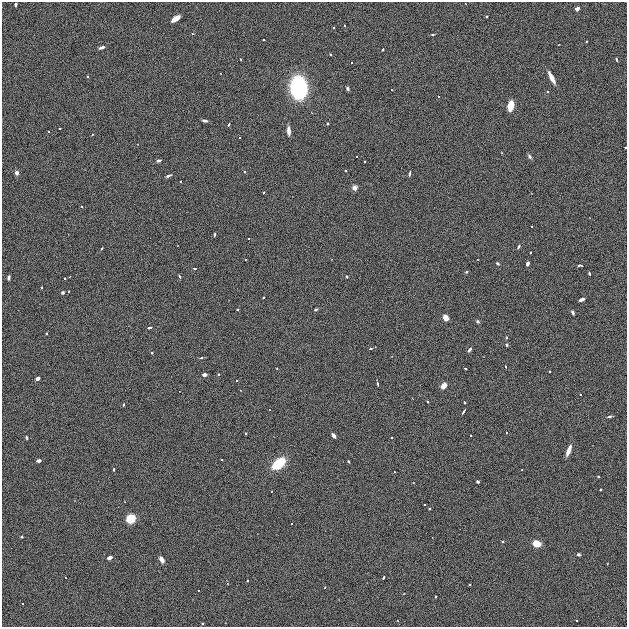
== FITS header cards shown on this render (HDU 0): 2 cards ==
NAXIS1  =                  625
NAXIS2  =                  625

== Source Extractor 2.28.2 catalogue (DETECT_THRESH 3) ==
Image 625 x 625 px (HDU 0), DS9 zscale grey, 1 PNG px = 1 image px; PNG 629 x 629 px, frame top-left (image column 1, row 625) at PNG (2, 2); no overlay
Background 6.97e-05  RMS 0.0055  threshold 0.0166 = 3 sigma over >= 5 px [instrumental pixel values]
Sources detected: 89; all 89 listed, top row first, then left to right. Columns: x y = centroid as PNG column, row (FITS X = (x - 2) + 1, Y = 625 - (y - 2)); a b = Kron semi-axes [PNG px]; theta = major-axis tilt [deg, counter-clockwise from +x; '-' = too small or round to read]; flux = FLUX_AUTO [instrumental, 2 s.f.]
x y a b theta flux
16 4 3 3 - 2
577 9 4 3 - 1.6
486 16 3 3 - 0.65
175 18 6 3 36 11
344 26 3 2 - 0.4
433 35 4 3 - 0.47
102 47 4 3 - 2.2
383 50 3 3 - 1.1
330 54 3 3 - 0.55
616 60 3 3 - 1.4
551 77 8 3 -62 6.1
298 87 12 8 -84 110
347 89 3 3 - 0.86
511 106 6 4 80 13
205 121 4 3 - 0.96
327 123 3 3 - 0.41
229 125 3 3 - 0.78
60 128 3 2 - 0.39
289 131 6 3 -86 3.3
625 147 2 2 - 0.32
529 157 5 4 - 1
158 161 4 3 - 1.6
345 171 3 2 - 0.31
245 172 4 3 - 0.35
17 173 4 3 - 2.2
409 173 4 3 - 0.86
168 176 4 3 - 1.3
355 187 5 4 - 1.9
264 192 3 2 - 0.27
532 226 3 3 - 0.43
214 234 3 3 - 0.98
519 247 4 3 - 0.73
102 248 3 3 - 0.47
498 263 4 3 - 0.62
528 264 4 3 - 1.7
579 265 4 3 - 0.65
195 269 3 3 - 0.69
466 272 4 4 - 0.44
589 274 3 3 - 1.1
179 276 4 3 - 0.92
347 277 3 3 - 0.83
9 278 4 3 - 1
41 287 3 2 - 0.43
63 293 3 3 - 0.96
263 297 3 3 - 0.49
582 299 4 3 - 3.1
237 309 3 2 - 0.37
316 309 4 3 - 0.69
573 312 4 3 - 1.2
445 318 4 4 - 5.1
478 322 4 4 - 0.73
149 328 4 3 - 1.2
46 333 3 3 - 0.49
507 345 4 4 - 0.61
371 348 5 3 - 0.48
469 350 4 3 - 1.3
152 353 4 3 - 0.39
201 358 4 3 - 0.37
465 368 3 3 - 0.64
218 374 4 3 - 0.34
204 375 4 3 - 2.8
37 378 4 3 - 7.8
377 384 4 3 - 1.1
444 386 5 4 - 3.5
464 402 3 3 - 0.83
123 405 3 3 - 0.49
464 411 4 3 - 1.4
610 416 4 4 - 0.71
333 435 4 3 - 8.4
26 438 4 3 - 0.7
569 450 7 3 69 5.3
222 460 3 2 - 0.35
39 461 4 3 - 2.1
348 461 3 3 - 0.86
279 463 9 5 38 24
114 469 3 3 - 0.71
598 477 3 3 - 0.5
478 481 3 3 - 0.87
600 490 3 3 - 0.41
425 505 3 3 - 0.49
131 519 6 5 - 14
22 537 3 3 - 0.41
537 543 5 4 - 8.7
579 554 3 3 - 1.2
109 558 4 3 - 3.1
162 560 5 3 - 2.8
383 577 3 3 - 2.1
435 597 3 3 - 0.47
22 604 2 2 - 0.36
At the frame edge (FLAGS 8, measured only in part): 1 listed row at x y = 625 147